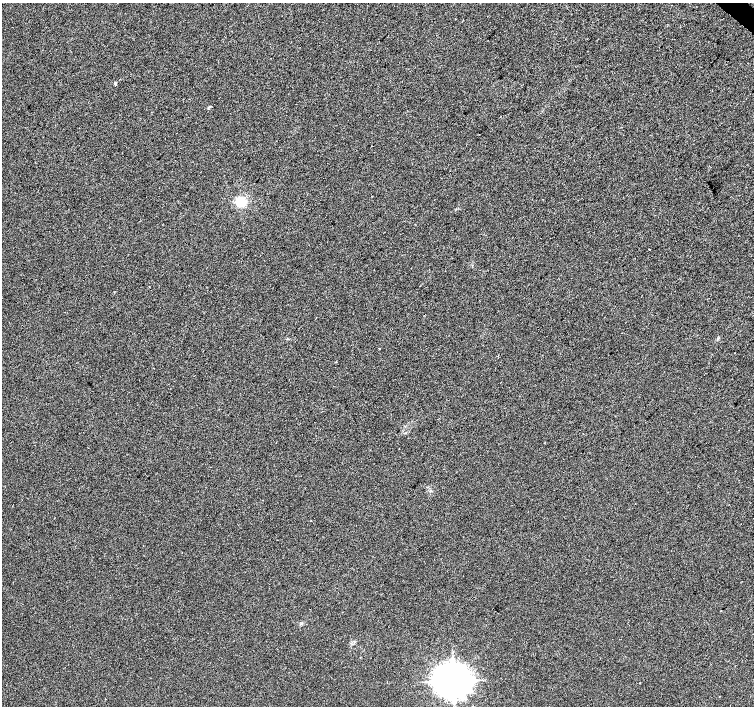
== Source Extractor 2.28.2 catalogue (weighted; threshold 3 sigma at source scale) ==
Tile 10 of 4 x 4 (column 2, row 3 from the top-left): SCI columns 1509-3011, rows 1641-3047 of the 6016 x 6029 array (HDU 1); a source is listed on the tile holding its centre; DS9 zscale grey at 2 x 2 block average (1 PNG px = mean of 2 x 2 image px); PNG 756 x 708 px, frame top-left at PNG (2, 3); no overlay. Shown black and unused: <1% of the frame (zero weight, under 2 of 3 exposures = <1% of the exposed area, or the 3 px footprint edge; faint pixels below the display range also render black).
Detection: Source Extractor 2.28.2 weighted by HDU 2 'WHT'; one run over the whole footprint, this tile lists its part. Background 0.0066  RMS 0.0079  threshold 0.0355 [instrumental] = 3 sigma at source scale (4.5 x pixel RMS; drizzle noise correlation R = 1.50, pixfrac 1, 0.0396/0.0396 arcsec/px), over >= 5 px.
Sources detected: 10; all 10 listed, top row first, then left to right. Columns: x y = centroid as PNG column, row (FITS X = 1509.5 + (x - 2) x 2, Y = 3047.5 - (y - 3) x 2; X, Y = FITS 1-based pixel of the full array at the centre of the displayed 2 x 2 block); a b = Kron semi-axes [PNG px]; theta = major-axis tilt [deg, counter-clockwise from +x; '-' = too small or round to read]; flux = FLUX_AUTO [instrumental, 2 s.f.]
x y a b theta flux
115 83 3 3 - 3.1
372 146 2 2 - 0.9
241 201 3 3 - 250
649 249 2 2 - 2.4
379 348 2 2 - 3.8
430 490 4 2 - 1.8
311 521 2 2 - 0.75
721 611 2 2 - 2.9
301 623 3 2 - 1.6
453 681 9 8 - 3900
Diffuse or blended objects may show on this block-average render without a row.